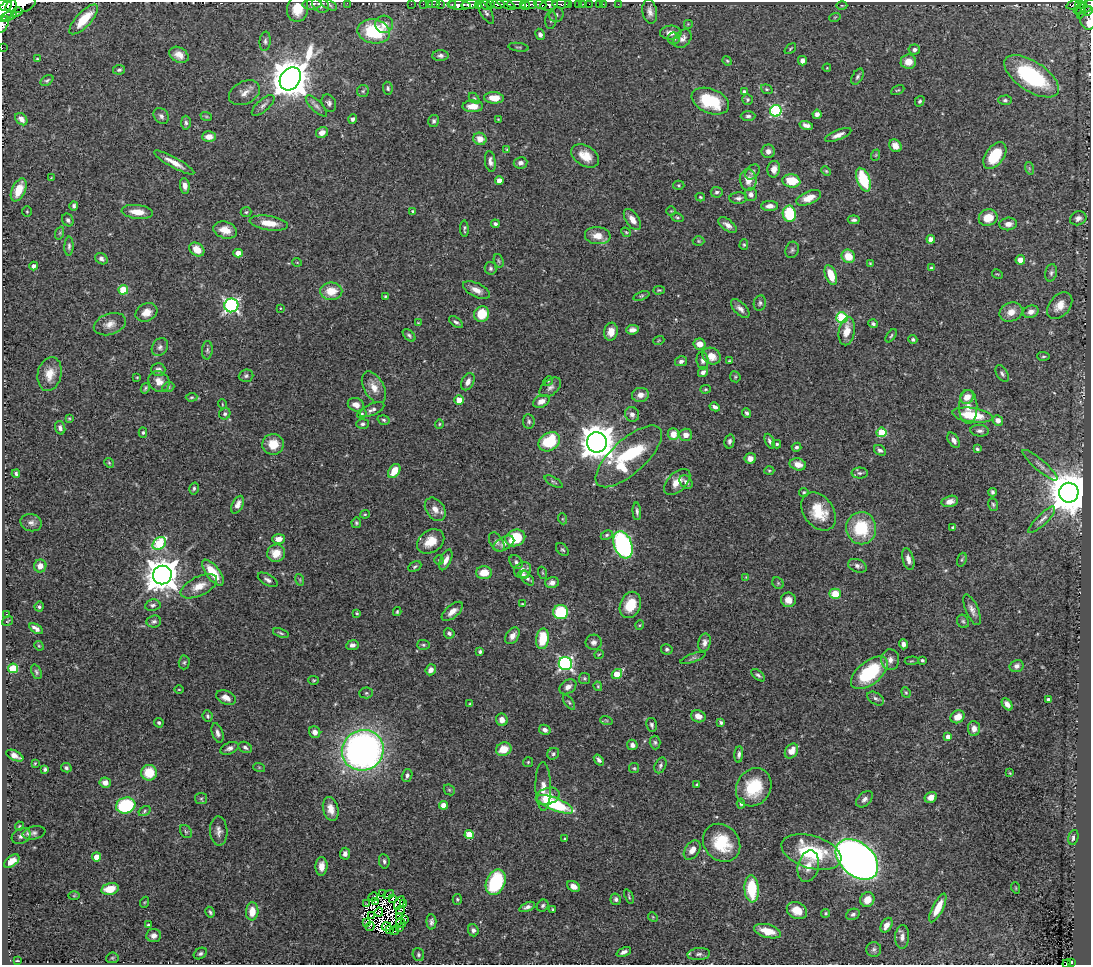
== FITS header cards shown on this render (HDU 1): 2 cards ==
NAXIS1  =                 1089
NAXIS2  =                  963

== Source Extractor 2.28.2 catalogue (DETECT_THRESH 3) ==
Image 1089 x 963 px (HDU 1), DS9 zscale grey, 1 PNG px = 1 image px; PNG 1093 x 967 px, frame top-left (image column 1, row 963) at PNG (2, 2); each listed source drawn as its Kron ellipse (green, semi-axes under 4 px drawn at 4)
Background 0.668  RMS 0.02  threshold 0.0612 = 3 sigma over >= 5 px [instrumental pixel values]
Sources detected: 512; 10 with non-positive FLUX_AUTO (blend fragments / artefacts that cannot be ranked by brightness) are neither listed nor drawn; of the other 502, the 500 brightest by FLUX_AUTO listed and drawn (2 fainter detections omitted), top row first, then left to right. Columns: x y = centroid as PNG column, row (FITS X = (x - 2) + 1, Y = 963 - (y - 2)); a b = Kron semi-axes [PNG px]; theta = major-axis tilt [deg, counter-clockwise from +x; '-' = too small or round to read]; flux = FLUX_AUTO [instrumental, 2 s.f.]
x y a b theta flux
347 3 2 2 - 69
21 4 15 8 15 920
312 4 10 5 7 3.8
328 4 9 4 -29 3.2
411 4 2 2 - 7.2
423 4 2 2 - 5.9
429 4 3 2 - 2.9
434 4 5 2 - 4.2
440 4 2 2 - 5.9
498 4 7 3 -2 140
506 4 10 4 -24 130
516 4 10 3 -1 170
540 4 6 3 -20 110
561 4 9 3 0 75
569 4 2 2 - 18
579 4 3 3 - 18
583 4 2 2 - 2.4
589 4 2 2 - 4
600 4 3 2 - 2.5
603 4 2 2 - 3
618 4 2 2 - 2.2
1080 4 4 3 - 64
4 5 7 6 - 670
320 5 9 7 -38 4.8
452 5 3 2 - 43
459 5 11 4 -4 550
470 5 8 3 8 200
479 5 4 2 - 42
486 5 6 4 -33 72
491 5 3 3 - 59
525 5 5 4 - 220
529 5 8 4 8 350
549 5 9 5 11 390
842 5 5 3 - 1.4
1074 5 8 4 17 66
1088 6 15 5 24 150
1081 8 11 4 78 66
297 9 13 10 80 28
6 11 13 7 44 1100
1088 11 5 4 - 33
17 12 6 4 29 280
650 12 12 7 -80 7.5
486 13 12 5 -59 4.7
556 15 7 6 - 3.9
8 17 9 4 24 170
835 17 6 3 18 1.5
1088 18 12 8 -83 130
84 19 19 7 47 37
551 20 9 5 83 3.6
3 24 9 5 59 170
384 24 9 9 - 14
688 24 5 5 - 1.6
374 31 16 12 -11 87
671 33 10 7 2 10
540 34 6 4 -60 3.9
674 39 6 6 - 3.5
683 39 10 7 47 6.7
265 41 10 5 84 3.9
518 47 10 2 -7 1.4
2 48 2 2 - 4.3
790 49 7 3 41 1.3
914 50 6 5 - 3.9
179 55 10 7 -31 12
440 55 8 5 3 3.9
37 59 3 3 - 1.3
727 61 5 4 - 1.7
802 61 5 4 - 6.6
908 62 8 7 - 14
827 68 4 3 - 1.1
119 70 6 5 - 3
1031 76 31 15 -33 190
857 77 9 5 59 3.5
290 79 12 9 54 4600
47 80 7 4 34 2.2
388 88 6 5 - 2.5
767 89 6 4 -20 1.9
898 90 7 3 25 1.7
363 91 6 6 - 2.6
744 92 4 4 - 5.6
244 93 16 11 27 11
474 98 6 4 -45 1.9
494 98 10 5 -3 17
747 99 5 5 - 2.3
1005 100 7 4 1 2.7
710 101 20 12 -22 65
920 101 5 4 - 2.4
329 103 9 6 -61 4.1
263 105 14 6 41 5.4
316 106 14 5 -45 5.2
473 106 10 6 1 17
776 111 6 5 - 160
817 114 4 4 - 6.2
161 116 9 7 -50 4.6
206 116 6 3 -19 1.6
748 116 7 4 1 3.3
21 119 7 5 -46 8.9
353 119 5 4 - 3.7
498 119 4 3 - 1
434 121 6 5 - 3
186 123 7 5 -87 3.2
806 125 7 4 -17 5.9
322 132 6 5 - 9.2
838 135 14 4 23 8
209 137 6 5 - 13
480 139 7 6 - 13
895 146 7 5 -49 12
507 149 4 3 - 1.5
768 151 6 6 - 6.7
876 155 6 3 71 1.5
995 155 15 9 54 56
585 156 15 10 -31 20
490 161 10 5 -83 6
174 163 23 5 -29 15
520 163 7 5 10 5.1
1029 168 6 4 -72 2
774 169 8 6 79 9.5
826 171 5 4 - 1.6
752 172 8 6 50 4
51 178 3 3 - 1
748 180 11 8 -82 14
863 180 12 6 -69 66
499 181 4 4 - 15
791 181 9 6 -8 37
679 185 6 4 -2 2.1
185 186 8 5 -82 6.6
19 190 12 6 65 29
717 192 6 5 - 3.2
751 194 6 6 - 5.1
700 197 5 3 - 1.5
738 198 9 6 4 4.2
809 198 13 6 22 17
74 206 4 4 - 3.2
770 206 8 5 0 8.6
27 211 5 4 - 1.7
413 211 4 4 - 2.9
671 211 4 4 - 1.3
137 212 16 7 -7 18
246 212 5 5 - 2.1
789 214 8 6 -81 66
677 217 6 4 -19 2
988 218 9 8 - 26
1078 218 8 6 22 5.6
68 220 6 5 - 3.4
632 220 12 6 -56 11
854 220 6 4 -5 3.4
269 223 19 7 -8 21
495 224 4 4 - 3.7
1008 224 9 6 5 8.1
727 225 11 5 -37 7.4
464 229 8 3 -87 2.4
225 230 12 8 -17 15
626 232 5 4 - 1.6
60 233 6 4 71 2.1
598 236 13 8 -6 17
931 239 4 4 - 12
699 241 6 5 - 1.9
744 245 5 4 - 2
69 246 9 4 87 3.4
197 249 8 6 -37 20
792 250 8 6 70 3.2
238 253 4 4 - 17
848 256 7 6 - 24
101 259 7 5 -36 4.4
1020 260 5 5 - 12
499 261 7 4 -72 2.2
297 262 5 3 - 0.97
870 264 4 3 - 1.6
34 266 4 4 - 5.9
490 268 6 6 - 3
931 268 4 4 - 2.4
1051 273 8 6 75 3.7
997 274 5 3 - 1.3
831 275 10 5 -70 27
123 290 5 4 - 54
476 290 14 7 -26 11
659 290 6 3 2 1.7
331 291 11 8 -1 25
385 296 4 3 - 1.6
641 296 8 4 18 1.9
760 303 8 6 79 3.3
231 305 7 7 - 340
1060 306 15 10 49 17
280 308 3 2 - 0.92
740 309 12 6 -45 6.7
146 312 11 8 27 14
1011 312 12 9 24 14
1031 312 8 6 19 7.1
482 314 8 7 - 35
842 317 6 5 - 110
456 322 8 4 -37 3.1
418 323 4 4 - 1.2
110 324 16 10 19 12
873 324 5 4 - 2.8
632 330 6 4 6 6.4
847 331 14 8 80 18
611 332 9 7 80 14
409 335 7 4 -44 3
891 336 7 4 53 2.1
913 339 4 4 - 3.2
659 340 5 3 - 1.2
700 344 6 5 - 14
160 347 9 7 56 5.1
207 350 9 5 85 3.3
712 356 9 8 - 14
1043 356 6 4 -3 2
681 361 6 4 14 4.5
703 361 9 6 -83 4.8
729 361 4 3 - 1.7
158 369 7 6 - 5.3
703 372 5 4 - 4.4
50 374 17 12 78 19
1002 374 9 5 -60 3.6
246 376 7 6 - 3.2
137 377 4 3 - 1.3
735 377 6 5 - 2.2
159 381 11 9 -40 12
548 381 5 4 - 1.7
468 382 9 6 63 7.6
168 387 6 4 22 2.1
374 387 17 10 -60 15
550 387 12 7 39 5.9
145 388 5 3 - 2
705 389 5 4 - 1.7
640 395 8 7 - 9.7
191 397 6 4 3 1.9
967 397 7 6 - 15
459 400 4 4 - 24
541 401 8 6 24 9.5
222 404 5 3 - 1.2
356 405 8 6 -23 9.5
715 407 5 3 - 4.4
968 407 17 9 -89 14
372 410 13 5 24 6.1
747 413 5 4 - 2.9
225 414 6 5 - 3.1
362 414 5 4 - 1.9
632 414 7 7 - 6.3
972 415 20 7 -8 50
69 419 4 4 - 1.5
384 420 6 4 -17 2.5
998 420 5 5 - 9.3
529 421 7 5 -84 3.3
363 424 6 5 - 3.2
439 424 5 4 - 1.6
60 428 7 5 -72 4.1
980 431 9 6 -6 4.5
881 432 5 5 - 62
143 433 5 4 - 2
673 434 6 5 - 16
686 435 6 6 - 9.4
954 440 8 5 -59 6.2
729 441 7 5 77 3.6
770 441 8 4 -67 3.6
549 442 11 8 34 68
597 442 10 10 - 3000
273 444 11 10 - 23
777 444 4 3 - 2.3
796 447 5 4 - 3.1
977 449 3 3 - 2.3
880 450 6 5 - 3.8
629 456 42 17 42 120
750 458 5 5 - 9.4
109 463 5 4 - 1.7
798 464 8 6 -14 10
1040 465 22 5 -40 8.4
769 470 5 3 - 1.5
394 471 8 5 56 23
860 473 8 5 -1 3.5
16 474 4 3 - 2.7
554 482 10 3 -30 2.4
677 482 16 9 44 15
686 482 7 5 -50 5.3
194 488 6 4 75 2.4
804 492 4 4 - 2.4
992 492 4 3 - 3.2
1069 493 10 9 - 6000
950 501 8 5 13 8.1
993 504 6 4 -72 2.3
238 505 9 5 64 9.1
435 509 13 9 -54 12
637 511 9 3 -87 3.5
819 511 21 15 -53 41
365 514 5 4 - 1.5
563 519 5 3 - 1.4
1042 520 18 5 45 7.7
31 523 11 8 -15 5.9
356 523 5 4 - 2.2
953 527 4 3 - 2
861 528 16 15 - 67
607 535 6 4 27 2.3
515 538 10 8 23 58
278 539 6 5 - 10
431 541 15 11 34 24
497 542 10 6 -58 4.6
159 544 7 5 40 85
504 544 11 6 29 7.2
623 545 14 9 -69 260
562 550 7 5 -47 2.5
276 553 9 8 - 21
908 559 11 5 -75 7.7
439 560 5 4 - 1.6
446 560 11 5 66 8.2
962 560 7 4 71 2.3
516 562 8 6 -48 3.7
40 566 6 6 - 11
415 566 7 5 28 2.4
857 566 10 6 -22 5
523 570 9 7 39 9.4
213 573 15 6 -52 37
484 573 8 6 0 19
543 573 6 4 -70 1.5
523 574 5 4 - 2.3
162 575 9 9 - 2800
746 577 3 3 - 1
527 578 8 5 -48 4.3
268 580 11 5 -30 5.4
300 580 6 3 -72 1.6
552 583 7 5 14 6.6
778 583 6 5 - 2.1
199 586 20 9 26 19
835 594 5 5 - 28
788 600 7 7 - 12
522 604 3 2 - 1.1
153 605 8 5 10 3.8
630 605 13 10 68 30
39 607 5 4 - 2.4
972 610 16 6 -66 7.4
452 611 13 6 40 11
397 612 4 3 - 1.7
561 612 7 7 - 70
357 613 3 3 - 1.6
6 615 4 2 - 1.2
8 621 6 3 33 1.2
154 621 7 6 - 3.8
963 621 7 5 -55 2.5
640 625 5 3 - 1.2
36 629 8 4 -32 6.2
281 633 8 3 -20 2.2
449 633 5 5 - 3.6
512 636 9 6 55 7.3
543 639 10 6 82 44
594 642 8 7 - 5.5
705 643 9 6 80 6.6
903 644 5 4 - 5.5
352 645 6 5 - 4.7
423 645 6 5 - 2.3
39 646 5 4 - 1.4
667 649 5 5 - 2.9
480 652 4 4 - 2.5
599 654 5 3 - 1.1
693 658 13 4 20 3
890 660 10 9 - 8.9
922 660 3 3 - 2.2
912 661 7 2 5 1.3
184 662 7 5 87 2.4
565 664 7 6 - 320
1017 666 7 6 - 5.5
13 668 5 5 - 64
431 670 6 5 - 7.4
36 672 7 5 -68 2.8
869 673 22 11 38 92
617 674 6 4 40 39
758 675 8 4 -38 3.1
584 678 5 5 - 2.2
314 680 5 4 - 1.5
598 686 5 3 - 1.7
568 687 9 6 33 7.9
179 689 4 3 - 1
906 692 5 4 - 1.8
366 693 6 5 - 2.5
226 697 10 6 -24 11
876 698 9 5 -32 3.9
1048 699 4 3 - 2.7
569 702 8 4 -52 2.3
470 704 3 3 - 1.5
1007 704 7 4 -50 6.7
208 716 6 5 - 2.6
698 716 7 6 - 11
957 717 7 6 - 15
502 720 6 5 - 8.6
606 720 6 4 -19 1.4
721 722 4 3 - 2.7
159 723 5 4 - 2.5
652 725 7 5 -77 3.8
974 728 7 6 - 8.8
545 730 6 5 - 5.8
315 732 6 5 - 6.9
218 733 10 5 -73 4.9
948 737 4 4 - 9.5
655 742 7 5 -88 3
632 745 5 5 - 5.8
245 747 7 5 -29 4
229 748 9 5 24 5
504 749 8 6 19 23
363 750 21 20 - 690
791 751 8 6 55 15
553 754 6 5 - 3.1
739 754 8 4 85 4.2
15 756 9 4 -25 7.1
599 760 6 4 -51 4
528 762 5 5 - 1.7
35 763 4 3 - 1.4
660 765 8 5 67 3.4
259 767 6 4 -18 1.7
66 768 5 4 - 2.7
634 768 5 5 - 2
45 769 4 3 - 3
149 773 8 7 - 34
1010 773 3 3 - 1.1
407 775 6 5 - 3.9
105 783 6 5 - 7.1
697 785 3 3 - 2
543 786 24 7 -89 14
754 787 20 17 58 57
449 790 6 5 - 1.8
548 796 12 8 17 15
931 797 6 5 - 10
201 798 6 5 - 2.4
864 799 10 6 43 5.8
555 804 19 6 -22 110
741 804 5 4 - 2
126 805 10 8 15 110
444 805 4 4 - 17
331 809 12 7 -75 13
144 811 6 4 31 2.2
19 826 4 4 - 1.5
219 831 15 8 -88 8.1
186 832 7 5 -55 2.9
34 833 11 6 11 4.9
469 834 4 4 - 27
21 836 10 7 28 6.3
1073 837 7 5 74 3.9
565 839 3 3 - 1.7
722 843 20 17 -48 60
692 850 10 7 54 11
811 852 31 16 -17 92
345 854 6 5 - 5.8
97 857 4 4 - 20
857 859 24 16 -41 1300
12 861 9 5 38 12
384 861 7 5 -82 3.2
321 866 9 6 86 11
808 866 16 10 76 15
496 882 13 9 67 100
573 886 7 5 -31 11
1016 888 6 3 -72 1.1
110 889 9 5 13 26
752 889 13 7 -86 65
382 894 3 2 - 1.4
389 894 5 3 - 0.92
74 896 6 4 2 1.5
629 896 7 3 -67 1.8
373 897 5 2 - 2.9
392 898 4 2 - 2.5
457 899 5 4 - 2
616 899 6 5 - 4
867 900 7 7 - 17
376 901 2 2 - 2.5
145 902 5 3 - 1.3
399 903 7 3 58 2.5
367 904 3 2 - 2.6
403 904 3 2 - 1.3
543 906 6 5 - 2.9
527 907 8 4 22 4.8
938 908 16 5 63 22
553 909 3 3 - 1.8
400 910 4 4 - 0.74
252 911 9 6 85 18
797 911 10 8 -26 20
210 912 5 3 - 2.3
379 912 5 2 - 1.9
826 913 4 4 - 2.1
853 914 7 5 24 3.9
371 916 3 2 - 2
400 916 3 2 - 2.2
653 917 5 4 - 1.5
405 920 3 2 - 2.2
366 922 3 2 - 1.9
431 922 7 5 -89 4.6
401 923 5 3 - 2.5
148 925 4 3 - 2.1
886 925 8 5 60 10
387 926 5 2 - 1.8
370 927 4 3 - 12
400 928 2 2 - 0.55
389 930 3 2 - 2.5
473 930 6 5 - 4.3
394 931 4 4 - 6.3
767 931 14 6 -15 24
154 935 7 6 - 5.8
902 937 12 7 85 7.4
874 949 7 7 - 3.7
624 952 7 4 24 5.6
200 954 7 5 32 3.2
699 954 11 6 5 5.4
418 955 6 5 - 2.9
112 958 6 5 - 2.2
17 961 3 2 - 1.4
1071 963 4 3 - 40
1067 964 4 2 - 16
At the frame edge (FLAGS 8, measured only in part): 10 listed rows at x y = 347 3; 21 4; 4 5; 1088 6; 6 11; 1088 18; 3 24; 2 48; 1071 963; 1067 964
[2 fainter detections neither listed nor drawn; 10 non-positive-flux detections neither listed nor drawn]